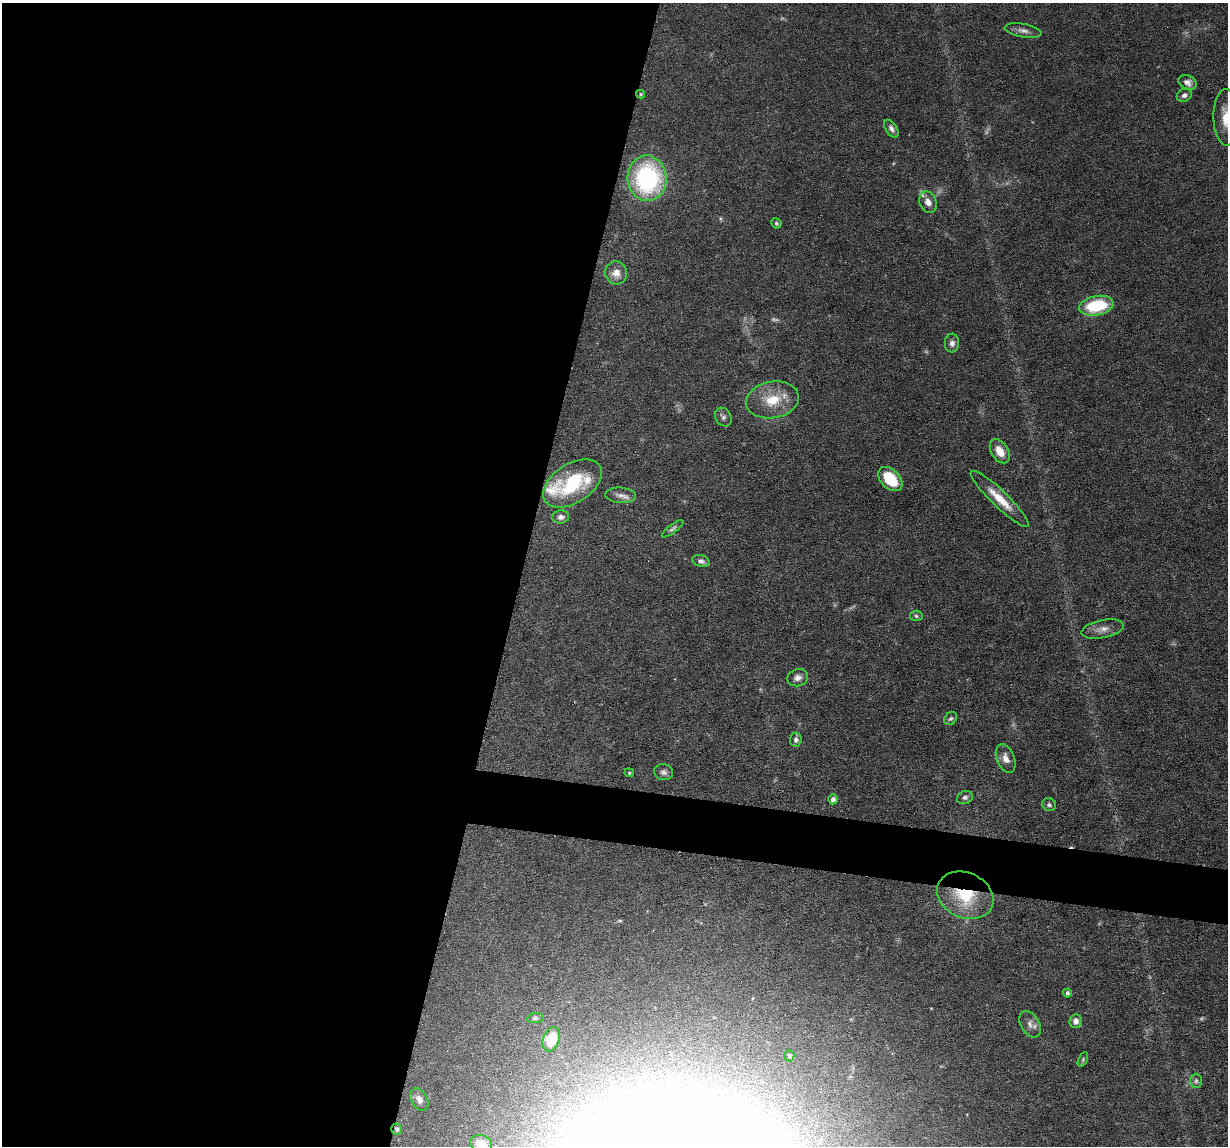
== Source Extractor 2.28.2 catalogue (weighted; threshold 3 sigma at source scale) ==
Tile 5 of 4 x 4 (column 1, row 2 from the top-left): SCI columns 1-1226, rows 2405-3548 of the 4905 x 4927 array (HDU 1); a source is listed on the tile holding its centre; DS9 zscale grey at full resolution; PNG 1230 x 1148 px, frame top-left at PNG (2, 3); each listed source drawn as its Kron ellipse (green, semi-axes under 4 px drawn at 4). Shown black and unused: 45% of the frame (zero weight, under 3 of 6 exposures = <1% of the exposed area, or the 3 px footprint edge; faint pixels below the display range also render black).
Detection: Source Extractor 2.28.2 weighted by HDU 2 'WHT'; one run over the whole footprint, this tile lists its part. Background 0.0749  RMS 0.0043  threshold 0.0175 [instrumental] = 3 sigma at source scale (4.09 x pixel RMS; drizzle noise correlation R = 1.36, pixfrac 0.8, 0.05/0.05 arcsec/px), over >= 5 px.
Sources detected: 52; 4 too faint to see at this stretch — neither listed nor drawn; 3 inside a brighter listed object's ellipse — not listed separately; the other 45 listed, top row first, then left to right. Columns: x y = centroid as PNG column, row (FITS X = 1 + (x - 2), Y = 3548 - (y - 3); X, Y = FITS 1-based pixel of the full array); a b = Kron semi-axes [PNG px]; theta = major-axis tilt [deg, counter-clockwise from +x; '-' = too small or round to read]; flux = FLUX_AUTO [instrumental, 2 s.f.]
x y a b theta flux
1023 30 18 6 -10 2.3
1187 82 9 7 -25 2.1
641 94 4 4 - 0.47
1184 95 8 6 26 1.5
1226 117 28 13 -89 8.5
891 129 10 5 -56 1.5
647 178 23 19 -85 56
928 202 11 8 -67 2.7
776 223 5 5 - 0.63
616 273 11 11 - 3.5
1096 306 17 9 10 22
952 343 9 7 89 1.7
772 400 26 18 10 12
723 417 10 7 -58 1.3
1000 451 13 8 -58 5.2
890 479 14 9 -45 13
572 483 32 19 33 27
621 495 15 7 -4 2.4
1000 499 39 8 -44 8.7
561 517 8 6 4 1.6
672 529 13 4 38 1
701 561 9 5 -17 1.3
916 616 6 5 - 0.71
1103 629 21 9 11 3.4
798 678 11 8 17 2
951 719 7 5 42 0.87
796 740 7 6 - 1.2
1006 758 15 8 -68 3.2
664 772 9 8 - 1.5
629 773 5 4 - 0.53
965 797 8 6 22 1.2
833 799 5 4 - 1.7
1049 805 7 6 - 0.99
965 895 29 22 -24 22
1067 993 4 4 - 0.94
535 1018 8 5 7 0.83
1076 1021 7 6 - 1.9
1030 1024 14 9 -61 2.6
551 1039 12 8 71 10
789 1056 5 5 - 1.1
1083 1059 8 4 64 0.59
1196 1081 7 6 - 0.97
419 1099 12 8 -60 2.1
397 1129 5 5 - 0.76
481 1144 11 8 -18 3
Overlapping masked pixels (flux is a lower limit): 3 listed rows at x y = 641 94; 965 895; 397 1129
Isophote crosses this tile's border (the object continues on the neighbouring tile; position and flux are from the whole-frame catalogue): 2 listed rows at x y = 1226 117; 481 1144